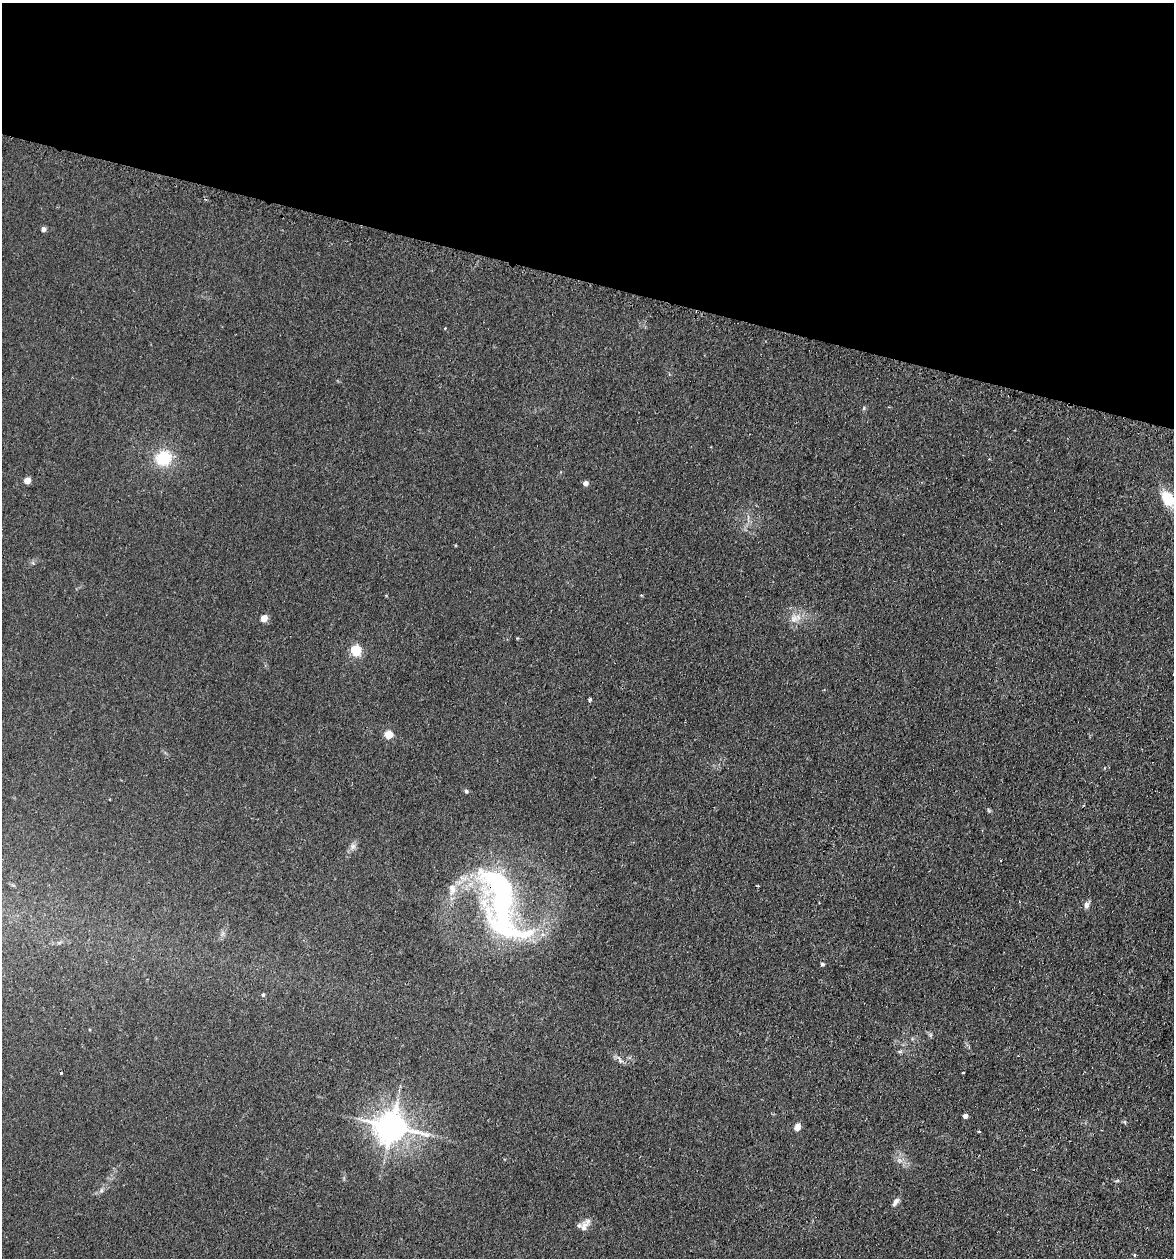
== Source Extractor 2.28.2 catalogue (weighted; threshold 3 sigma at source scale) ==
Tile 2 of 4 x 4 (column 2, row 1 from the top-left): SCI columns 1438-2609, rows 3791-5046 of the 5097 x 5069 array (HDU 1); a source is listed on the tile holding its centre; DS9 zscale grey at full resolution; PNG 1176 x 1260 px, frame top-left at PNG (2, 3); no overlay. Shown black and unused: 22% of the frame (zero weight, under 2 of 3 exposures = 3% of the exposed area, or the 3 px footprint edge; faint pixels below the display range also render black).
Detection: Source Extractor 2.28.2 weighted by HDU 2 'WHT'; one run over the whole footprint, this tile lists its part. Background 0.0402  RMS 0.0056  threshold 0.025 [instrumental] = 3 sigma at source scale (4.5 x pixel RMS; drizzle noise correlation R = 1.50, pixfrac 1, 0.05/0.05 arcsec/px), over >= 5 px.
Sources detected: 36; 1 inside a brighter object's white glare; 2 cosmic-ray / hot-pixel residue — not listed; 2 inside a brighter listed object's ellipse — not listed separately; the other 31 listed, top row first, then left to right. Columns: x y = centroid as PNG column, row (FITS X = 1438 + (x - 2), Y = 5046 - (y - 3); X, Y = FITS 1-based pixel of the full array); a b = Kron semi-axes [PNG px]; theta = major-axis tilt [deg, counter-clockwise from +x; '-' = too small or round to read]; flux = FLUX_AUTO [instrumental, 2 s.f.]
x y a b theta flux
44 229 4 4 - 2.6
864 408 5 5 - 0.84
163 458 17 16 - 20
27 480 5 4 - 8
585 483 4 4 - 3.5
1168 499 16 11 -52 16
264 618 4 4 - 11
794 619 12 11 - 4.7
356 651 5 5 - 47
590 700 5 4 - 0.78
388 734 5 5 - 18
466 791 6 5 - 1
988 810 6 3 -70 0.69
353 846 9 8 - 2.2
757 886 4 2 - 0.46
452 889 17 10 -87 6.2
500 903 102 33 -66 110
1086 905 7 6 - 2.6
822 964 4 4 - 1.1
263 995 5 4 - 0.88
930 1035 7 4 71 0.85
620 1060 11 6 -58 2
963 1073 3 3 - 0.91
965 1116 4 4 - 3.2
392 1126 10 9 - 990
797 1127 7 6 - 3.7
979 1131 4 3 - 0.49
101 1190 7 4 89 1
895 1202 12 6 56 2.3
584 1227 18 8 76 3.6
1135 1255 4 3 - 0.65
Overlapping masked pixels (flux is a lower limit): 1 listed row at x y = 500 903
Isophote crosses this tile's border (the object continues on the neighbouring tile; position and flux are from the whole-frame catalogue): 1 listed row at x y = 1168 499